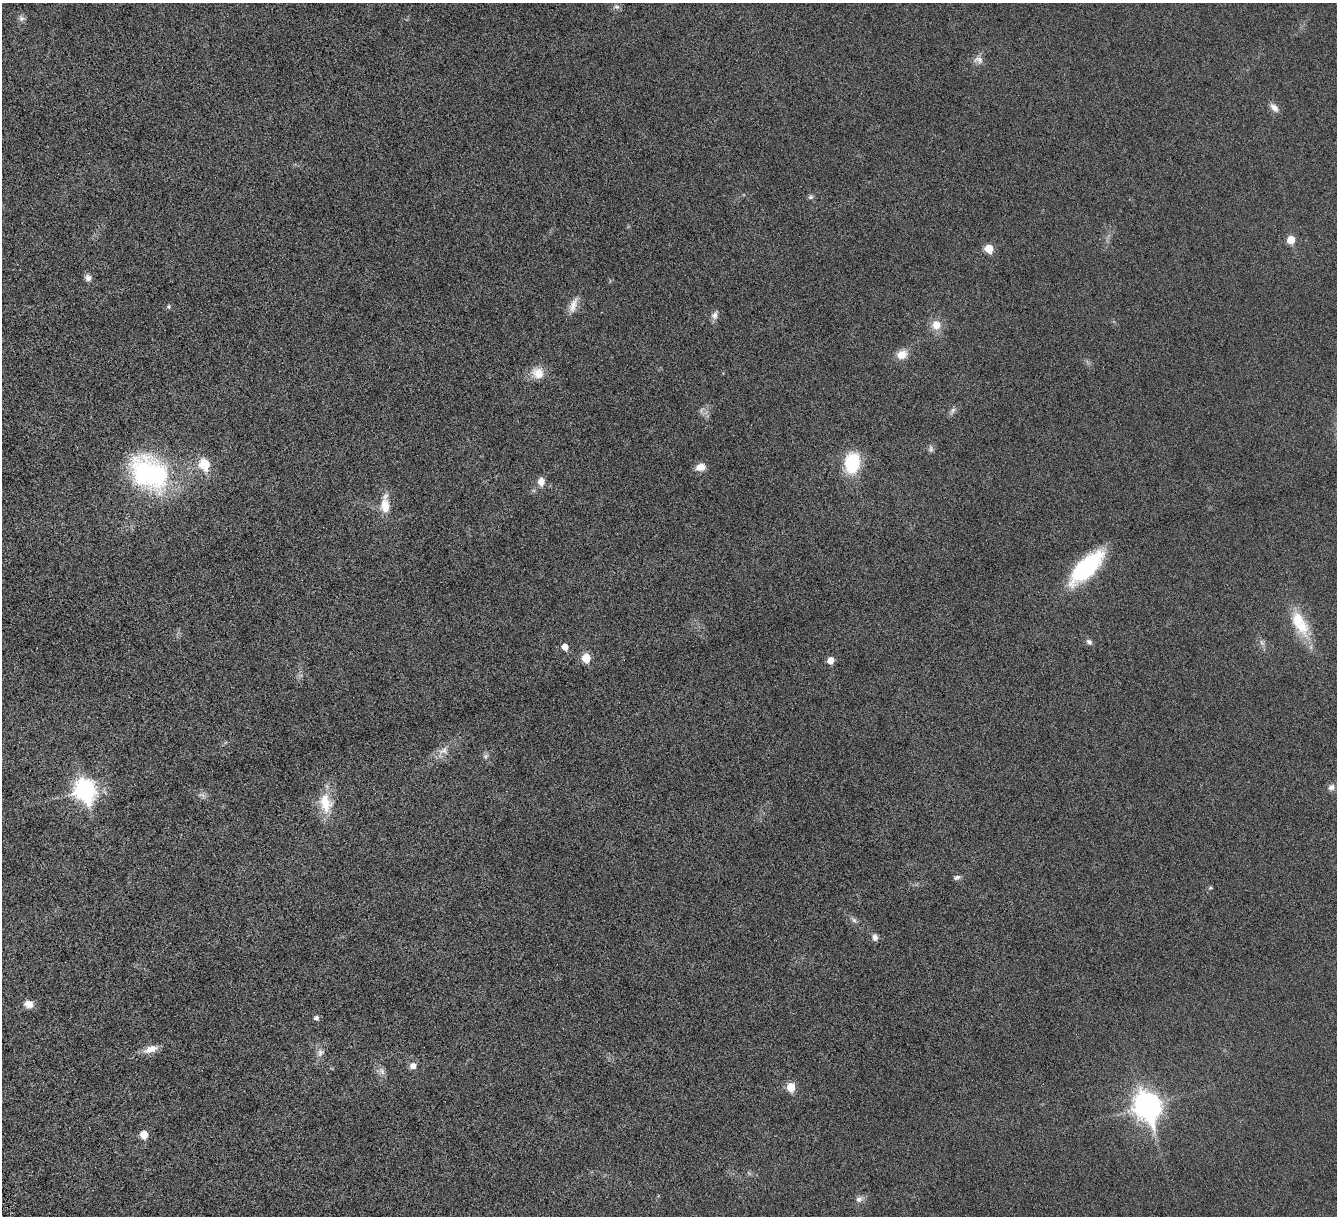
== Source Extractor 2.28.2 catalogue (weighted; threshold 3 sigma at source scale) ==
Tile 7 of 4 x 4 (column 3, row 2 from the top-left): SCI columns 2679-4013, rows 2713-3926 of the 5353 x 5300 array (HDU 1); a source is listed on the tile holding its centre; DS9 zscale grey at full resolution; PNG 1339 x 1218 px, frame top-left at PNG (2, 3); no overlay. Shown black and unused: <1% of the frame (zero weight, under 4 of 8 exposures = <1% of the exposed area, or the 3 px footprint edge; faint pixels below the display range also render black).
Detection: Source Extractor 2.28.2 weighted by HDU 2 'WHT'; one run over the whole footprint, this tile lists its part. Background 0.0252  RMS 0.0048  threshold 0.0198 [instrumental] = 3 sigma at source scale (4.09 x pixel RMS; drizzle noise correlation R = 1.36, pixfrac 0.8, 0.05/0.05 arcsec/px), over >= 5 px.
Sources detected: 50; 2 too faint to see at this stretch — not listed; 1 inside a brighter listed object's ellipse — not listed separately; the other 47 listed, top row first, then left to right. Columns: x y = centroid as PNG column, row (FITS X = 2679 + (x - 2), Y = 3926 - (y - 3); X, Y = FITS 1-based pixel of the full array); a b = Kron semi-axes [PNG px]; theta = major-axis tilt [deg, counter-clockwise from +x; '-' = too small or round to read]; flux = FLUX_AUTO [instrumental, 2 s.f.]
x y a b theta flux
617 7 8 6 -1 1.3
21 18 8 7 - 1.4
978 60 13 9 -14 2.5
1274 107 13 7 -46 2.5
810 197 8 5 27 0.86
1291 240 6 5 - 8.3
989 249 5 5 - 11
88 278 9 8 - 1.7
573 305 22 9 70 4
169 307 6 3 90 0.61
714 315 11 8 77 2
936 325 11 11 - 5.5
902 354 14 11 26 4.5
538 373 17 15 -42 6
953 410 9 5 50 1.3
852 463 17 12 82 27
205 464 6 6 - 24
701 467 11 8 15 3.6
149 473 47 33 -37 68
541 481 11 8 -88 3.1
385 506 19 11 -86 7.1
1086 568 42 16 46 41
1302 627 26 20 -71 12
1089 642 8 6 -42 1.4
565 647 5 5 - 4.2
586 658 6 5 - 12
831 660 5 5 - 4.4
443 751 15 10 25 3.7
486 756 7 5 12 0.92
1331 787 10 8 26 1.9
85 790 10 8 -71 210
202 795 11 5 -22 1.4
325 803 28 17 -81 11
957 877 9 5 17 1.1
1210 888 6 5 - 0.6
854 920 7 6 - 1.1
875 937 9 7 -79 1.7
29 1004 10 8 -12 3.5
316 1018 5 5 - 1.5
151 1049 19 8 19 4.3
320 1052 11 9 47 2.3
413 1066 6 5 - 3.2
382 1071 11 7 -64 2
791 1087 6 5 - 13
1147 1106 12 9 -71 390
144 1134 5 5 - 8.4
859 1199 9 9 - 1.8